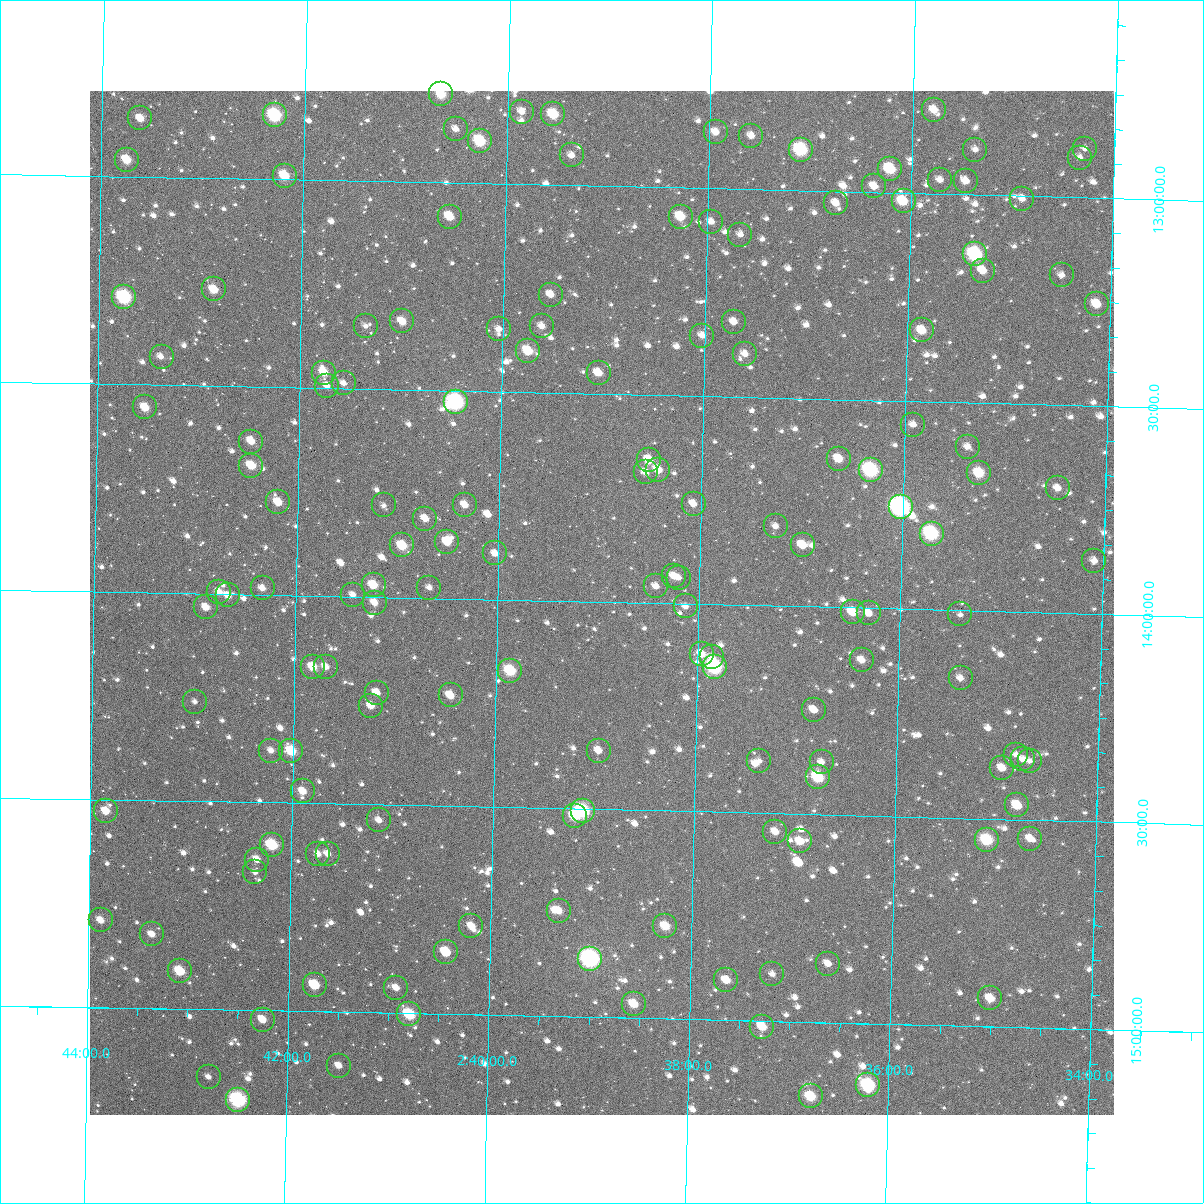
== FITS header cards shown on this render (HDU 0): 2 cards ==
NAXIS1  =                 1024
NAXIS2  =                 1024

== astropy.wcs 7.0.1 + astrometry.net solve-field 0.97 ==
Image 1024 x 1024 px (HDU 0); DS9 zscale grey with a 90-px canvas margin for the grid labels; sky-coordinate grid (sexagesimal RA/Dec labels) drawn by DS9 from the SOLVED WCS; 151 Tycho-2 reference stars matched to detected sources circled (green)
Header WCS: RA---TAN-SIP/DEC--TAN-SIP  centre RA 02:38:58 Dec +14:00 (39.74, +14.00 deg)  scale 8.66 arcsec/px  FOV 147.9' x 147.9'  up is +179 deg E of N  parity flipped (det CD > 0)
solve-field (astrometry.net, Tycho-2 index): VERIFIED the header's WCS against the Tycho-2 star catalogue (verified at 6 index scales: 16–151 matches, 0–1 conflicts across passes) and refined it, rather than solving blind
Solved WCS: RA---TAN-SIP/DEC--TAN-SIP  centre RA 02:38:58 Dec +14:00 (39.74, +14.00 deg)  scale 8.66 arcsec/px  FOV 147.9' x 147.9'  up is +179 deg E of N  parity flipped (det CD > 0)
The solver's refit moves the header's centre by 0.21 arcsec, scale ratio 1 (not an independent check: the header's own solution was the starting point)
Tycho-2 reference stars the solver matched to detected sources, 151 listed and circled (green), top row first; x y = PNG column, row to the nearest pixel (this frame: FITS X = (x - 90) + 1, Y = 1024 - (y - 91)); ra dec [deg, ICRS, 3 dp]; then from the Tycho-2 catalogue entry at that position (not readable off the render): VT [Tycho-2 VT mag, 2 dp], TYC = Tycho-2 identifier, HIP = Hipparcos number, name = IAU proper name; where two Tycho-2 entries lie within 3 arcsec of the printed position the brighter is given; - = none
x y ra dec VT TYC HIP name
441 94 40.163 +12.787 9.99 645-885-1 - -
934 110 38.948 +12.798 10.74 645-961-1 - -
522 112 39.964 +12.826 11.36 645-555-1 - -
553 114 39.886 +12.830 9.62 645-1060-1 - -
275 115 40.573 +12.846 8.68 645-1087-1 12626 -
140 118 40.904 +12.860 10.70 646-161-1 - -
456 129 40.125 +12.870 11.43 645-917-1 - -
716 132 39.484 +12.864 11.07 645-1212-1 - -
751 136 39.396 +12.871 11.37 645-788-1 - -
480 141 40.065 +12.898 9.20 645-1130-1 - -
1085 149 38.572 +12.882 12.36 645-519-1 - -
801 150 39.274 +12.902 8.76 645-880-1 12198 -
975 150 38.843 +12.891 11.74 645-1051-1 - -
572 155 39.839 +12.928 11.73 645-899-1 - -
1080 158 38.585 +12.904 11.96 645-589-1 - -
127 160 40.936 +12.960 9.90 646-121-1 - -
890 169 39.052 +12.943 9.43 645-838-1 - -
285 176 40.546 +12.991 9.94 645-777-1 - -
940 180 38.928 +12.966 11.61 645-808-1 - -
966 181 38.865 +12.967 11.38 645-807-1 - -
874 186 39.090 +12.986 11.00 645-527-1 - -
1022 199 38.724 +13.006 11.81 645-1229-1 - -
904 201 39.017 +13.019 9.90 645-748-1 - -
836 203 39.184 +13.028 10.98 645-736-1 - -
450 217 40.137 +13.081 10.20 645-669-1 - -
681 217 39.567 +13.069 10.21 645-578-1 - -
711 222 39.491 +13.080 11.44 645-1265-1 - -
740 235 39.418 +13.109 11.56 645-1129-1 - -
975 254 38.837 +13.143 8.37 645-647-1 12049 -
983 271 38.817 +13.182 11.16 645-291-1 - -
1062 275 38.622 +13.187 12.24 645-794-1 - -
214 289 40.716 +13.268 10.17 645-1245-1 - -
551 295 39.883 +13.264 11.41 645-1191-1 - -
124 297 40.937 +13.290 8.25 646-92-1 12738 -
1097 304 38.533 +13.255 10.66 645-926-1 - -
402 321 40.249 +13.336 10.56 645-1184-1 - -
734 322 39.429 +13.319 11.11 645-158-1 - -
366 326 40.339 +13.349 12.31 645-686-1 - -
542 326 39.904 +13.340 11.33 645-684-1 - -
499 329 40.009 +13.349 11.35 645-694-1 - -
922 330 38.963 +13.329 10.50 645-1165-1 - -
702 336 39.506 +13.354 11.61 645-940-1 - -
528 351 39.937 +13.401 9.95 645-986-1 - -
745 354 39.399 +13.396 11.68 645-1005-1 - -
162 357 40.842 +13.433 11.68 645-1016-1 12710 -
324 373 40.440 +13.463 10.35 645-1043-1 - -
599 373 39.761 +13.450 10.78 645-223-1 - -
344 383 40.390 +13.488 12.07 645-1157-1 - -
327 386 40.432 +13.495 11.67 645-914-1 - -
456 402 40.113 +13.527 7.65 645-231-1 12461 -
145 407 40.881 +13.555 10.34 646-228-1 - -
913 425 38.979 +13.557 11.57 645-949-1 - -
251 442 40.617 +13.632 10.56 645-730-1 - -
968 447 38.843 +13.606 11.65 645-1138-1 - -
839 459 39.162 +13.643 10.42 645-441-1 - -
649 460 39.631 +13.656 10.34 645-742-1 - -
251 466 40.615 +13.690 10.20 645-591-1 - -
658 470 39.607 +13.680 10.69 645-713-1 - -
871 470 39.082 +13.668 8.35 645-947-1 12137 -
646 472 39.638 +13.686 11.23 645-419-1 - -
979 473 38.813 +13.669 9.76 645-50-1 - -
1058 488 38.618 +13.701 11.65 645-1224-1 - -
278 502 40.547 +13.777 10.36 645-288-1 - -
694 504 39.518 +13.759 11.04 645-1046-1 - -
384 505 40.286 +13.779 11.78 645-1026-1 - -
465 505 40.085 +13.774 11.03 645-771-1 - -
901 507 39.005 +13.755 7.32 645-789-1 12111 -
425 519 40.182 +13.810 11.09 645-179-1 - -
776 526 39.314 +13.809 11.81 645-580-1 - -
932 534 38.927 +13.817 8.29 645-741-1 12079 -
447 542 40.127 +13.864 10.47 645-82-1 - -
402 545 40.238 +13.875 9.89 645-2-1 - -
803 545 39.246 +13.853 10.72 645-6-1 - -
495 553 40.007 +13.890 12.03 645-60-1 - -
1094 561 38.523 +13.873 11.83 645-104-1 - -
674 576 39.563 +13.935 11.11 645-1058-1 - -
679 578 39.551 +13.938 11.83 645-729-1 - -
374 585 40.307 +13.972 10.50 645-1001-1 - -
656 586 39.607 +13.960 11.56 645-362-1 - -
263 588 40.582 +13.984 11.30 645-618-1 - -
429 588 40.168 +13.975 12.54 645-567-1 - -
219 592 40.689 +13.995 11.34 645-346-1 - -
228 595 40.667 +14.004 11.61 645-447-1 - -
353 595 40.358 +13.996 11.51 645-392-1 - -
375 603 40.303 +14.014 10.93 645-315-1 - -
686 606 39.532 +14.007 11.61 645-75-1 - -
206 607 40.721 +14.033 10.71 645-531-1 - -
853 612 39.117 +14.011 10.52 645-563-1 - -
869 613 39.078 +14.013 11.07 645-306-1 - -
960 614 38.851 +14.010 12.25 645-792-1 - -
702 654 39.489 +14.121 11.07 645-1030-1 - -
712 657 39.464 +14.128 11.77 645-80-1 - -
862 660 39.092 +14.126 10.78 645-134-1 - -
313 667 40.453 +14.171 10.30 645-656-1 - -
326 667 40.421 +14.171 11.02 645-185-1 - -
715 667 39.457 +14.151 8.12 645-565-1 12258 -
510 671 39.964 +14.171 9.36 645-476-1 - -
961 678 38.846 +14.164 11.66 645-1142-1 - -
377 693 40.293 +14.231 11.30 645-497-1 - -
451 695 40.111 +14.233 10.49 645-1102-1 - -
195 702 40.745 +14.260 12.20 645-126-1 - -
371 706 40.308 +14.262 10.93 645-128-1 - -
814 710 39.208 +14.249 10.98 645-832-1 - -
271 751 40.553 +14.375 11.32 645-209-1 - -
291 751 40.503 +14.375 9.65 645-107-1 - -
599 751 39.740 +14.359 11.15 645-45-1 - -
1016 755 38.703 +14.344 12.04 645-15-1 - -
1023 759 38.685 +14.355 11.85 645-826-1 - -
759 761 39.340 +14.375 11.70 645-102-1 - -
1030 761 38.669 +14.358 12.59 645-94-1 - -
822 762 39.186 +14.374 11.99 645-649-1 - -
1002 768 38.737 +14.377 11.31 645-406-1 - -
818 777 39.193 +14.411 9.23 645-22-1 - -
303 791 40.472 +14.471 10.76 645-313-1 - -
1017 805 38.697 +14.466 10.18 645-1226-1 - -
106 811 40.961 +14.527 10.42 646-108-1 - -
583 811 39.776 +14.505 8.66 645-1010-1 12359 -
575 816 39.796 +14.517 9.73 645-703-1 - -
379 820 40.282 +14.537 11.52 645-119-1 - -
775 832 39.296 +14.544 11.31 645-438-1 - -
1030 839 38.663 +14.545 11.40 645-321-1 - -
987 840 38.770 +14.551 9.28 645-1176-1 12025 -
800 841 39.234 +14.566 10.39 645-217-1 - -
272 845 40.547 +14.602 9.08 645-867-1 12616 -
318 854 40.432 +14.621 11.36 645-696-1 - -
328 854 40.408 +14.621 11.51 645-159-1 - -
257 860 40.583 +14.638 11.02 645-1116-1 - -
255 872 40.587 +14.669 12.10 645-178-1 - -
559 911 39.831 +14.747 10.99 645-170-1 - -
101 920 40.970 +14.790 10.91 646-54-1 - -
471 926 40.048 +14.787 11.06 645-469-1 - -
665 926 39.565 +14.778 10.20 645-95-1 - -
152 934 40.841 +14.822 11.24 645-623-1 - -
446 952 40.109 +14.851 10.26 645-24-1 - -
590 959 39.749 +14.860 7.36 645-253-1 12349 -
828 964 39.157 +14.859 11.31 645-549-1 - -
180 971 40.770 +14.910 9.63 645-13-1 - -
772 974 39.295 +14.887 12.15 645-277-1 - -
726 980 39.409 +14.904 10.59 645-269-1 - -
315 985 40.434 +14.937 9.89 645-504-1 - -
396 988 40.231 +14.940 11.30 645-211-1 - -
990 998 38.751 +14.932 10.60 645-796-1 - -
634 1004 39.638 +14.967 10.35 645-765-1 - -
409 1014 40.199 +15.001 9.69 1223-1661-1 - -
263 1020 40.562 +15.023 10.66 1223-1555-1 - -
762 1027 39.317 +15.014 10.17 1216-1721-1 - -
339 1066 40.370 +15.130 11.40 1223-1624-1 - -
209 1077 40.694 +15.163 12.08 1223-1626-1 - -
868 1085 39.050 +15.149 8.52 1216-1631-1 12125 -
811 1096 39.192 +15.179 9.66 1216-1662-1 - -
238 1100 40.620 +15.217 8.01 1223-1617-1 12646 -